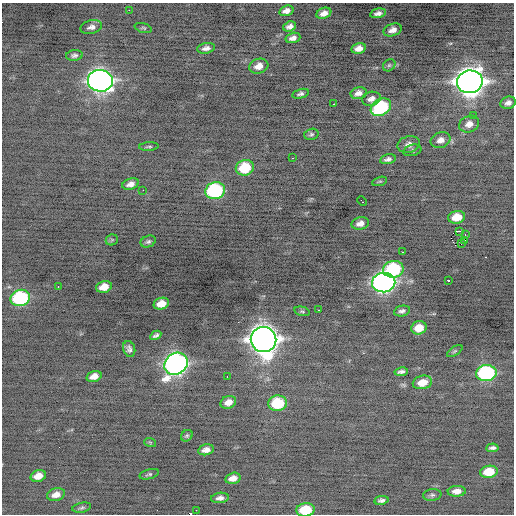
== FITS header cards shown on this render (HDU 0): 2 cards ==
NAXIS1  =                  512 / Axis length
NAXIS2  =                  512 / Axis length

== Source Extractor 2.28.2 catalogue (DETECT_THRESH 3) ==
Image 512 x 512 px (HDU 0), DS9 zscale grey, 1 PNG px = 1 image px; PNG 516 x 516 px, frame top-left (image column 1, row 512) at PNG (2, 3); each listed source drawn as its Kron ellipse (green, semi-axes under 4 px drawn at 4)
Background -0.406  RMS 0.82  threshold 2.47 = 3 sigma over >= 5 px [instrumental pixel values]
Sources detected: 85; all 85 listed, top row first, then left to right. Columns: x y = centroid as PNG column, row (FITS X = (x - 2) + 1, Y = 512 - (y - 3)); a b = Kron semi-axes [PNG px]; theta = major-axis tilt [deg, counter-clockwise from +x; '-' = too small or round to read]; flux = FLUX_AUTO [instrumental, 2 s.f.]
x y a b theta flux
129 10 2 2 - 320
286 11 7 5 17 280
324 13 8 5 22 320
378 13 8 4 12 220
290 26 6 5 - 230
91 27 11 6 15 270
143 28 9 4 -16 89
393 30 9 6 19 330
293 38 7 5 16 230
206 48 9 5 10 250
359 48 7 5 13 350
74 55 8 5 6 160
389 65 7 5 43 100
259 66 10 7 17 490
100 81 12 11 - 38000
470 82 13 11 10 63000
359 93 8 5 12 280
301 94 8 4 14 160
371 99 9 7 12 300
508 103 8 6 19 230
334 104 3 2 - 290
381 107 11 8 32 4700
473 115 3 2 - 100
469 124 10 8 23 360
311 134 7 5 16 110
440 140 10 7 19 310
409 144 11 8 15 290
149 147 10 3 3 92
412 150 9 5 14 120
293 158 3 2 - 140
388 159 8 5 12 190
245 168 9 7 17 2200
380 181 8 3 19 67
131 184 8 5 17 290
143 190 2 2 - 220
215 191 10 8 14 6900
362 201 5 3 - 300
457 217 8 6 11 870
360 223 9 6 15 350
460 231 4 2 - 3200
465 235 2 2 - 300
112 240 6 5 - 80
465 240 2 2 - 47
148 242 8 5 22 130
461 244 3 2 - 190
402 252 2 2 - 460
393 269 10 8 10 4800
448 280 3 3 - 170
384 283 12 9 2 25000
58 287 3 2 - 210
104 287 8 5 15 640
20 298 10 8 13 6000
161 304 8 6 17 680
318 310 3 2 - 400
302 311 8 4 -14 92
402 311 8 5 12 170
419 328 8 6 18 790
156 335 6 4 29 130
263 340 13 12 - 75000
129 349 8 6 -72 200
455 351 9 3 34 79
176 364 12 10 36 28000
401 372 7 4 10 170
486 373 10 8 5 7700
94 376 8 5 18 430
227 377 3 2 - 130
422 382 10 6 12 740
228 402 8 6 22 430
278 403 9 8 - 2500
187 436 6 5 - 90
150 442 6 3 -19 58
492 448 6 4 5 160
206 450 8 5 12 310
489 472 9 6 9 1300
149 474 10 5 15 110
38 476 8 5 16 560
233 478 7 5 14 340
457 491 9 5 3 390
56 495 9 6 17 400
432 495 9 6 9 140
220 498 9 5 8 220
381 500 7 4 9 160
82 508 9 5 12 110
196 510 2 2 - 460
305 510 9 6 6 1800
At the frame edge (FLAGS 8, measured only in part): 1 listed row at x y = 305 510